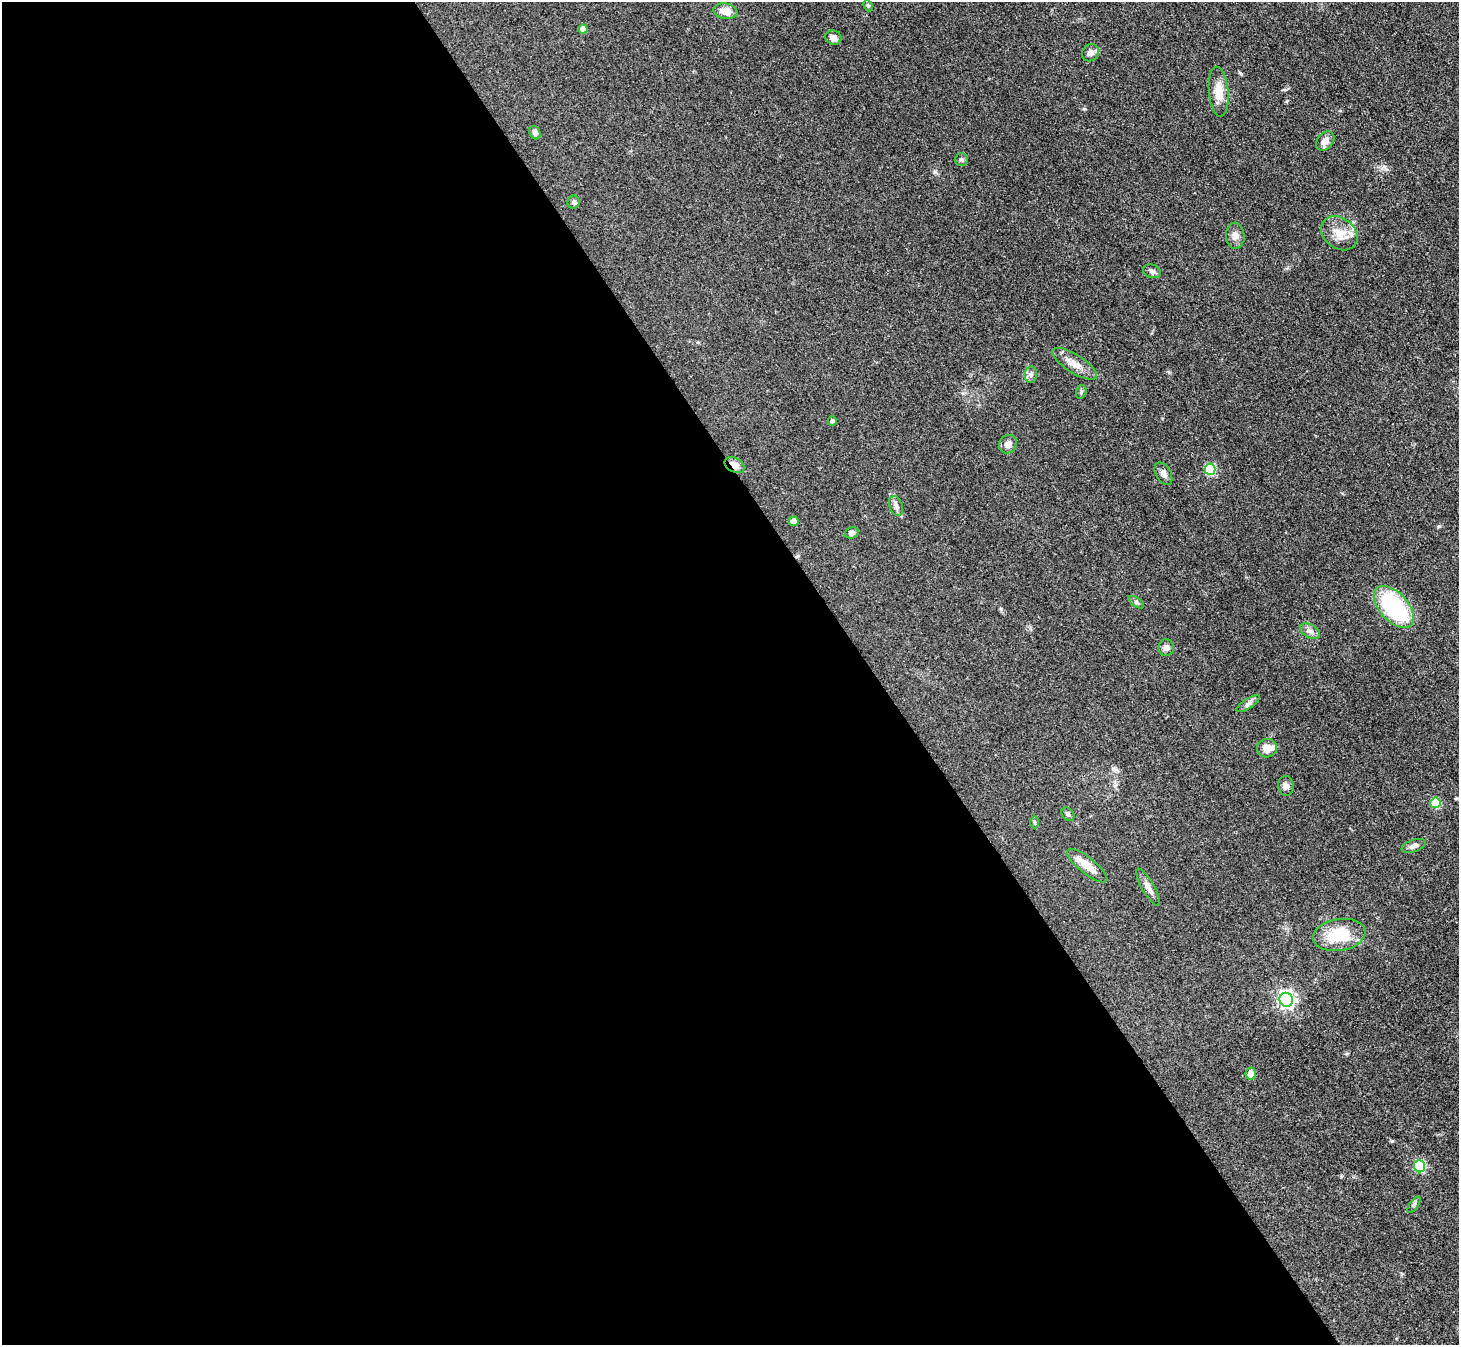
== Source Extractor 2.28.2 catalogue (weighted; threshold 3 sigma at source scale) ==
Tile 9 of 4 x 4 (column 1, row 3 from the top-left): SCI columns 2-1458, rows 1639-2981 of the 5832 x 5824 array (HDU 1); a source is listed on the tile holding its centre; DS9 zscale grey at full resolution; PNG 1461 x 1347 px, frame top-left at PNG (2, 2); each listed source drawn as its Kron ellipse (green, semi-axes under 4 px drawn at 4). Shown black and unused: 60% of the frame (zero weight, under 3 of 4 exposures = <1% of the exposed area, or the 3 px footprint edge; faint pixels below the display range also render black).
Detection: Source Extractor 2.28.2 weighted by HDU 2 'WHT'; one run over the whole footprint, this tile lists its part. Background 0.0504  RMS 0.005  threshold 0.0223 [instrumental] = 3 sigma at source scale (4.5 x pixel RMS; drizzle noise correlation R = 1.50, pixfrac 1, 0.05/0.05 arcsec/px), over >= 5 px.
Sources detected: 44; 2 inside a brighter listed object's ellipse — not listed separately; the other 42 listed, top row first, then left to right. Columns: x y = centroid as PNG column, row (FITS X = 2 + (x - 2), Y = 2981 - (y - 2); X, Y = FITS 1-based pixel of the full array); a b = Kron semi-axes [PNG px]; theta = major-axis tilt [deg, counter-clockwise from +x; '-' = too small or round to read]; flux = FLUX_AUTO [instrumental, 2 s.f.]
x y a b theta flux
868 6 6 4 -66 0.68
725 11 12 7 -9 5.6
583 29 4 4 - 3.1
833 38 8 7 - 2.7
1090 53 9 8 - 2.3
1219 92 25 9 -85 7.3
535 133 7 5 -64 1.8
1325 141 11 7 46 2.9
961 160 6 6 - 1.1
574 202 6 6 - 1.1
1339 233 20 15 -37 7.9
1235 236 13 9 -86 2.9
1152 271 9 6 -19 1.5
1074 364 26 9 -32 5.5
1031 374 8 6 89 1.4
1081 392 7 5 75 0.86
832 421 5 4 - 0.9
1008 444 9 8 - 2.5
735 465 10 7 -27 3.2
1210 469 5 5 - 32
1163 474 12 7 -60 2.2
896 506 10 6 -68 1.7
794 521 5 4 - 5
852 533 7 5 17 1.7
1136 602 9 4 -36 0.89
1394 607 25 14 -47 48
1310 631 11 6 -30 2
1166 648 8 8 - 2.1
1248 704 14 5 33 1.8
1267 748 10 9 - 5.1
1286 786 10 7 -81 2.4
1435 803 5 5 - 18
1068 814 7 5 -50 1.3
1034 822 6 4 -89 0.6
1414 846 13 6 19 2.1
1087 866 25 8 -38 7.1
1148 887 21 6 -60 3.1
1339 935 26 16 10 18
1286 1000 7 6 - 160
1251 1074 6 5 - 4.1
1420 1166 6 5 - 38
1414 1205 9 4 57 0.97
Overlapping masked pixels (flux is a lower limit): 1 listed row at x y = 735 465
Unlisted compact peaks at least as high as the median listed source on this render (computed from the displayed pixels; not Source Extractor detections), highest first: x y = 1439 526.